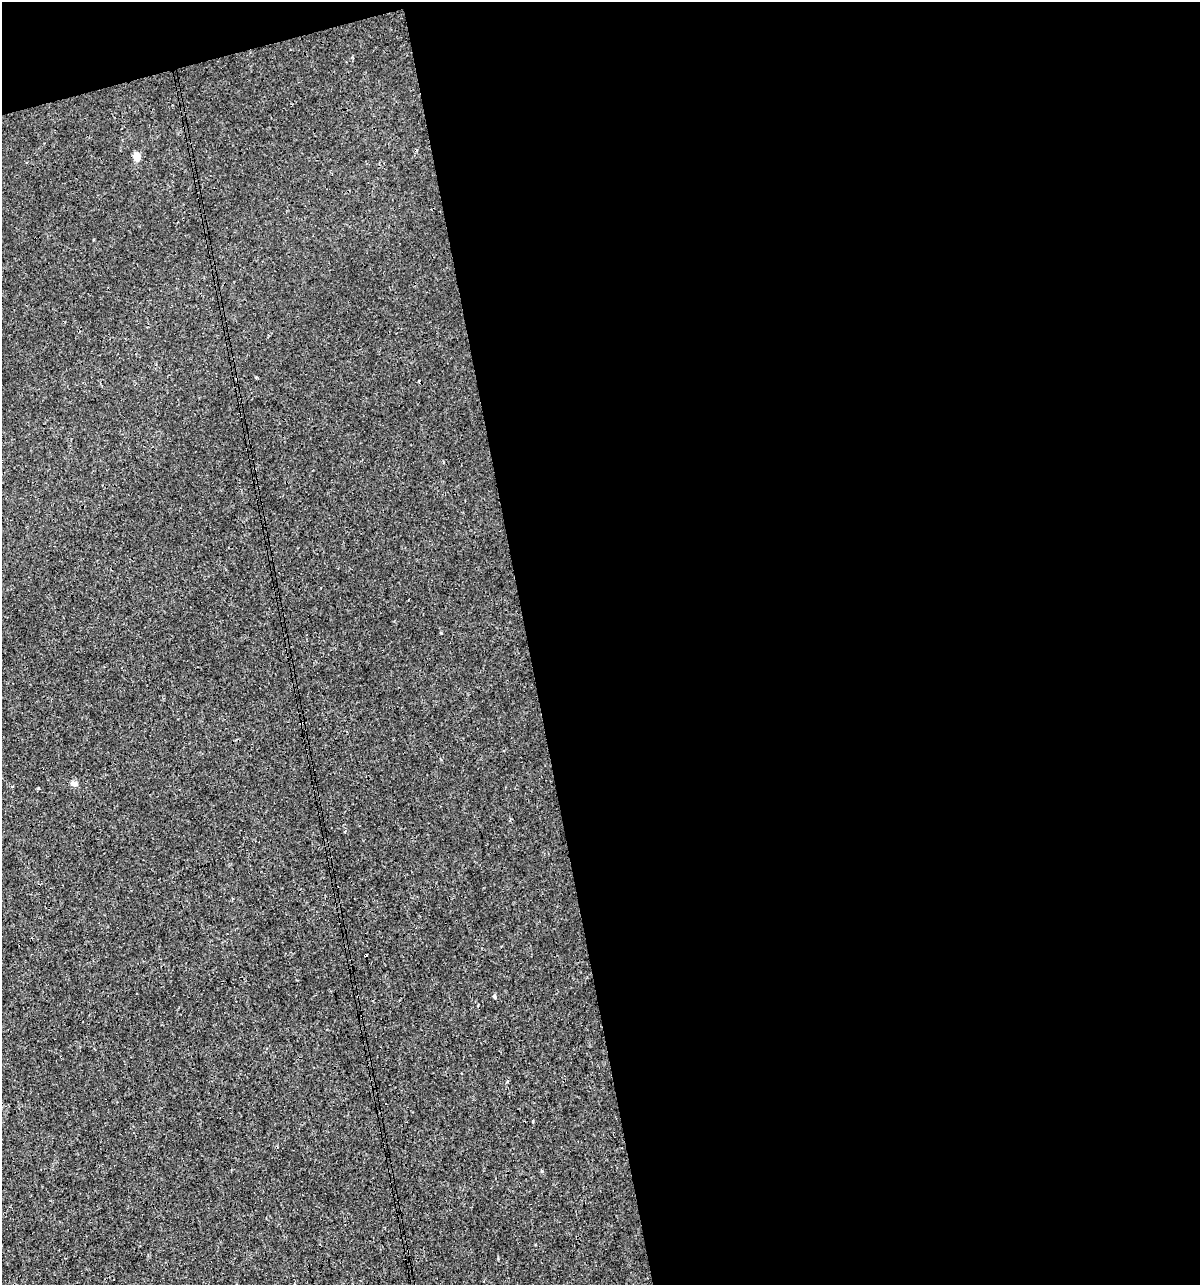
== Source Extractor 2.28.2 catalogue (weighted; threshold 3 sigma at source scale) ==
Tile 4 of 4 x 4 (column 4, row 1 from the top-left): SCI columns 3638-4835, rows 3850-5132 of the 4930 x 5132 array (HDU 1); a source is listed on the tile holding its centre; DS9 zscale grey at full resolution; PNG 1202 x 1287 px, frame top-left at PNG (2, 2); no overlay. Shown black and unused: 58% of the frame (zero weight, under 3 of 4 exposures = <1% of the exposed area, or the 3 px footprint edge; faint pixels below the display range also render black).
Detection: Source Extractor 2.28.2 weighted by HDU 2 'WHT'; one run over the whole footprint, this tile lists its part. Background 9.33e-05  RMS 0.0017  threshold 0.00783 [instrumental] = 3 sigma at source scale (4.5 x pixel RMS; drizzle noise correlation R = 1.50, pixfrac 1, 0.0396/0.0396 arcsec/px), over >= 5 px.
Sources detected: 7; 2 cosmic-ray / hot-pixel residue — not listed; the other 5 listed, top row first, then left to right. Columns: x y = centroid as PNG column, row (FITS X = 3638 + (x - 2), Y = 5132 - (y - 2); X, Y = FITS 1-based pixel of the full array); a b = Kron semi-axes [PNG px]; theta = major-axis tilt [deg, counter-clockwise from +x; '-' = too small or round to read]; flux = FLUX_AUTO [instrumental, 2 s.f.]
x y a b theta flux
136 156 5 4 - 3.6
74 783 10 6 -1 0.58
12 786 4 2 - 0.13
494 996 5 4 - 0.31
541 1171 5 3 - 0.18